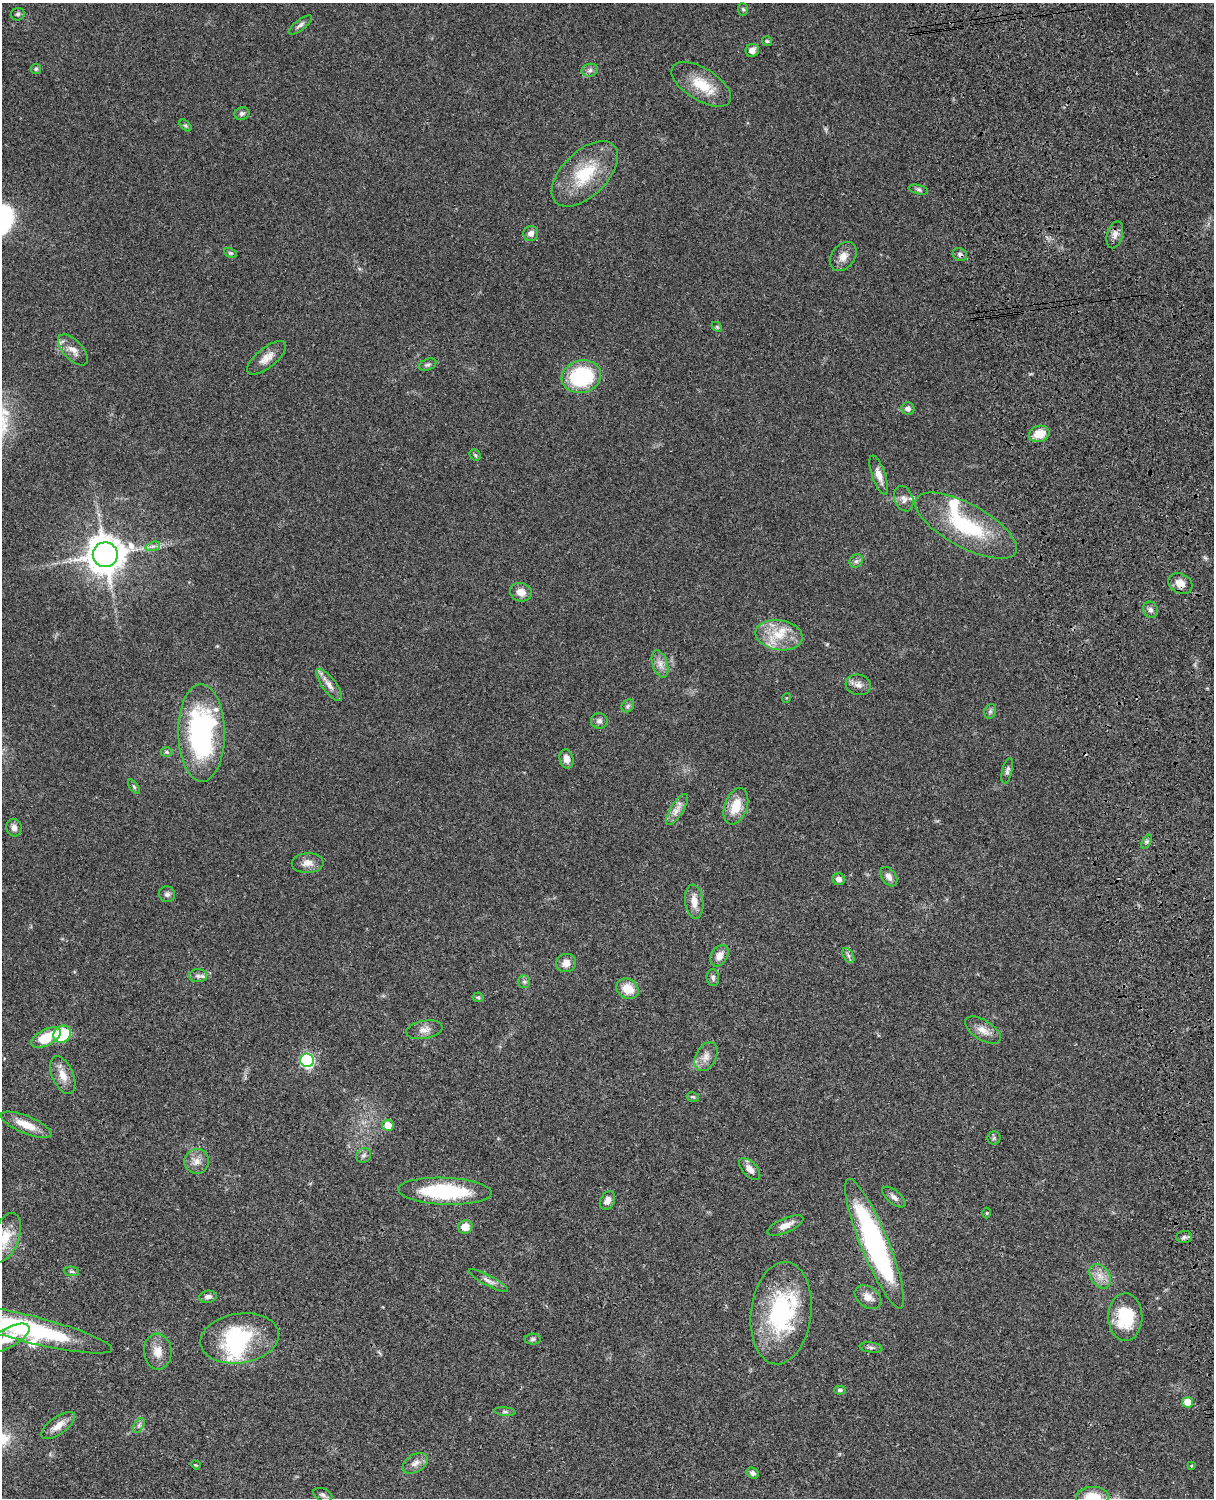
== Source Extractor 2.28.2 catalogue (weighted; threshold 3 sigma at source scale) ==
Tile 6 of 4 x 3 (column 2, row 2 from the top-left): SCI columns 1334-2545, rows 1773-3268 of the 5088 x 4927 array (HDU 1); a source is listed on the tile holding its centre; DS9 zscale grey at full resolution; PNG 1216 x 1500 px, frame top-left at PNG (2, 3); each listed source drawn as its Kron ellipse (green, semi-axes under 4 px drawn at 4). Shown black and unused: <1% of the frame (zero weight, under 3 of 4 exposures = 6% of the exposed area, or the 3 px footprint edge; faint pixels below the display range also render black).
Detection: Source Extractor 2.28.2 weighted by HDU 2 'WHT'; one run over the whole footprint, this tile lists its part. Background 0.0806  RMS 0.0058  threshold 0.0262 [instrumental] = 3 sigma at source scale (4.5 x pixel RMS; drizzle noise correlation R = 1.50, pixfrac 1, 0.05/0.05 arcsec/px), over >= 5 px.
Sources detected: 121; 2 inside a brighter object's white glare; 1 cosmic-ray / hot-pixel residue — neither listed nor drawn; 7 inside a brighter listed object's ellipse — not listed separately; the other 111 listed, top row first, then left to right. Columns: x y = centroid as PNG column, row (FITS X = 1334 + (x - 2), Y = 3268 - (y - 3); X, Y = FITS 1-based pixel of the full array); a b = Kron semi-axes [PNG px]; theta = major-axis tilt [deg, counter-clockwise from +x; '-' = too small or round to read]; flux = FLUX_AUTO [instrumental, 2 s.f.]
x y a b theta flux
743 9 6 5 - 0.96
18 14 7 6 - 1.2
300 25 14 5 38 1.9
767 41 5 5 - 0.83
752 50 7 6 - 3.3
36 69 5 5 - 0.94
590 70 8 6 14 2
701 84 33 16 -31 17
242 114 7 6 - 1.5
185 125 7 4 -44 0.93
585 174 41 22 45 28
918 190 10 4 -13 1.2
531 233 8 7 - 2.8
1115 235 14 7 74 3.2
231 253 7 4 -25 0.85
960 254 7 6 - 1.6
843 257 16 11 53 5.1
717 327 6 4 -45 0.8
73 350 19 9 -47 5
267 358 24 9 39 6.1
428 365 9 5 22 1.5
581 377 20 16 14 46
908 409 6 6 - 2.6
1039 434 10 8 18 9.4
475 455 6 5 - 0.86
879 475 20 6 -71 5.3
904 499 13 9 -68 3.5
966 526 57 21 -28 47
153 546 7 4 18 1.6
105 555 12 12 - 1300
856 561 7 6 - 1.5
1180 583 12 9 -28 5.5
521 592 11 9 -17 5.3
1150 610 8 7 - 2.2
779 635 24 15 -9 15
660 664 14 7 -72 3.9
329 685 19 7 -54 4.3
858 685 13 10 -15 3.6
786 698 5 3 - 0.49
628 706 7 5 46 1.3
990 711 7 5 70 1.3
599 721 8 8 - 1.9
202 733 49 23 -89 100
167 752 6 5 - 0.88
566 759 9 7 -76 4
1007 771 13 5 76 1.7
134 787 8 4 -55 1
736 806 19 11 70 11
677 809 18 6 58 4.4
14 828 9 7 -79 2.7
1147 841 7 4 59 1.3
308 863 16 10 3 4.7
889 877 11 7 -54 3.2
839 879 6 6 - 2.8
167 894 8 8 - 1.9
694 902 17 9 -84 5.9
848 955 8 5 -59 1.5
719 956 11 8 58 4.8
566 963 10 9 - 4.8
198 976 9 6 2 2.1
713 978 8 6 -85 1.5
524 981 6 6 - 1.3
628 989 12 9 -32 10
478 997 5 5 - 0.82
424 1030 18 9 10 4.3
983 1030 20 9 -32 5.4
62 1034 9 8 - 28
46 1038 16 8 28 18
706 1057 15 10 63 4.8
307 1060 7 6 - 87
63 1075 20 10 -66 6.9
693 1097 6 4 -14 0.84
26 1125 27 8 -22 9
388 1125 6 5 - 8.6
994 1138 6 6 - 1.1
364 1155 8 7 - 1.6
197 1161 12 12 - 4.8
750 1169 13 7 -47 4.5
445 1191 47 13 -2 51
894 1197 14 6 -40 2.5
607 1200 10 7 64 3
987 1213 5 3 - 0.48
785 1225 19 7 24 5.3
465 1227 7 6 - 7
1184 1237 7 6 - 1.6
5 1238 26 13 69 12
875 1244 70 14 -68 130
71 1271 8 5 -5 1
1100 1276 13 9 -54 5.3
488 1281 22 5 -28 3
208 1297 9 6 8 2.3
868 1297 15 10 -35 4.8
781 1313 51 30 83 65
1125 1317 24 17 -89 24
28 1329 86 13 -14 86
9 1338 23 9 30 9.8
240 1338 40 25 9 52
533 1339 8 5 1 1.2
871 1348 11 5 -7 1.6
158 1352 18 14 -86 7
840 1390 6 4 0 1.1
1188 1402 5 5 - 7.8
505 1412 11 4 -5 1.4
139 1425 8 5 59 1.4
58 1426 20 8 36 5.8
415 1463 14 8 31 3.7
196 1465 5 3 - 0.52
1191 1466 3 3 - 0.45
753 1473 6 5 - 1.9
323 1495 10 6 -23 1.7
1092 1497 16 10 3 14
Overlapping masked pixels (flux is a lower limit): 3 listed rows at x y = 960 254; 1180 583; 28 1329
Isophote crosses this tile's border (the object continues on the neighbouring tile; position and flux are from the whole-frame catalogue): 5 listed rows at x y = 5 1238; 28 1329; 9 1338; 323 1495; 1092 1497